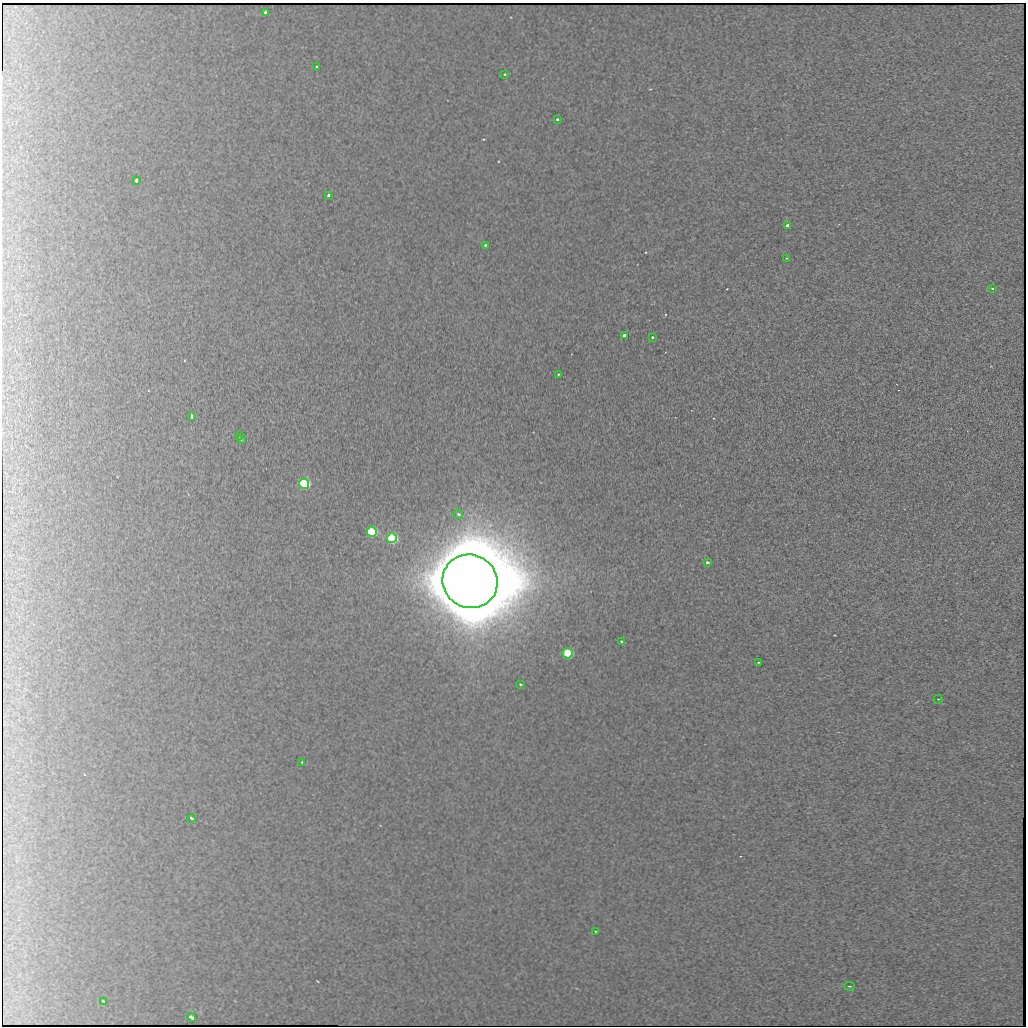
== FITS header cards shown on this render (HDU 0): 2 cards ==
NAXIS1  =                 1024
NAXIS2  =                 1024

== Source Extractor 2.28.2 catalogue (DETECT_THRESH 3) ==
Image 1024 x 1024 px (HDU 0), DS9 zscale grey, 1 PNG px = 1 image px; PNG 1028 x 1028 px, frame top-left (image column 1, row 1024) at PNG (2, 3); each listed source drawn as its Kron ellipse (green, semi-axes under 4 px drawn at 4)
Background 1010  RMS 2.1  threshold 6.33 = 3 sigma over >= 5 px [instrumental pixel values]
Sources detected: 33; all 33 listed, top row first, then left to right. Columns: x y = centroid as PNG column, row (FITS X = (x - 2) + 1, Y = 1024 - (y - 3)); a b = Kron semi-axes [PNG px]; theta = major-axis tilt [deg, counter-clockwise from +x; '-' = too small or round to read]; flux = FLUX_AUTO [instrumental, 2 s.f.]
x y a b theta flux
265 12 4 3 - 7.5e+02
317 66 3 2 - 1.4e+02
505 74 4 3 - 1.4e+02
557 119 4 4 - 2.7e+02
136 180 4 3 - 3.8e+02
328 195 3 3 - 2.9e+02
787 225 3 3 - 2.4e+03
485 245 3 3 - 3.3e+02
786 258 3 3 - 1.0e+02
992 288 3 2 - 2.3e+02
624 335 3 3 - 2.5e+03
652 337 3 3 - 5.0e+02
558 374 3 2 - 1.3e+02
191 416 4 3 - 7.1e+02
239 436 3 3 - 2.2e+02
241 440 3 2 - 1.5e+02
304 484 5 5 - 8.6e+04
458 514 5 4 - 4.0e+02
372 532 5 5 - 4.5e+04
392 538 5 5 - 5.2e+04
707 562 3 3 - 9.3e+02
470 581 28 26 -30 4.2e+07
621 641 3 2 - 2.4e+02
568 653 5 5 - 1.8e+04
758 662 2 2 - 1.1e+02
520 684 3 2 - 1.5e+02
938 699 4 3 - 1.2e+02
302 762 3 2 - 1.4e+02
191 818 4 3 - 2.8e+02
596 931 3 2 - 1.0e+02
850 986 5 4 - 1.6e+02
104 1001 4 2 - 1.7e+02
191 1017 4 3 - 7.6e+02